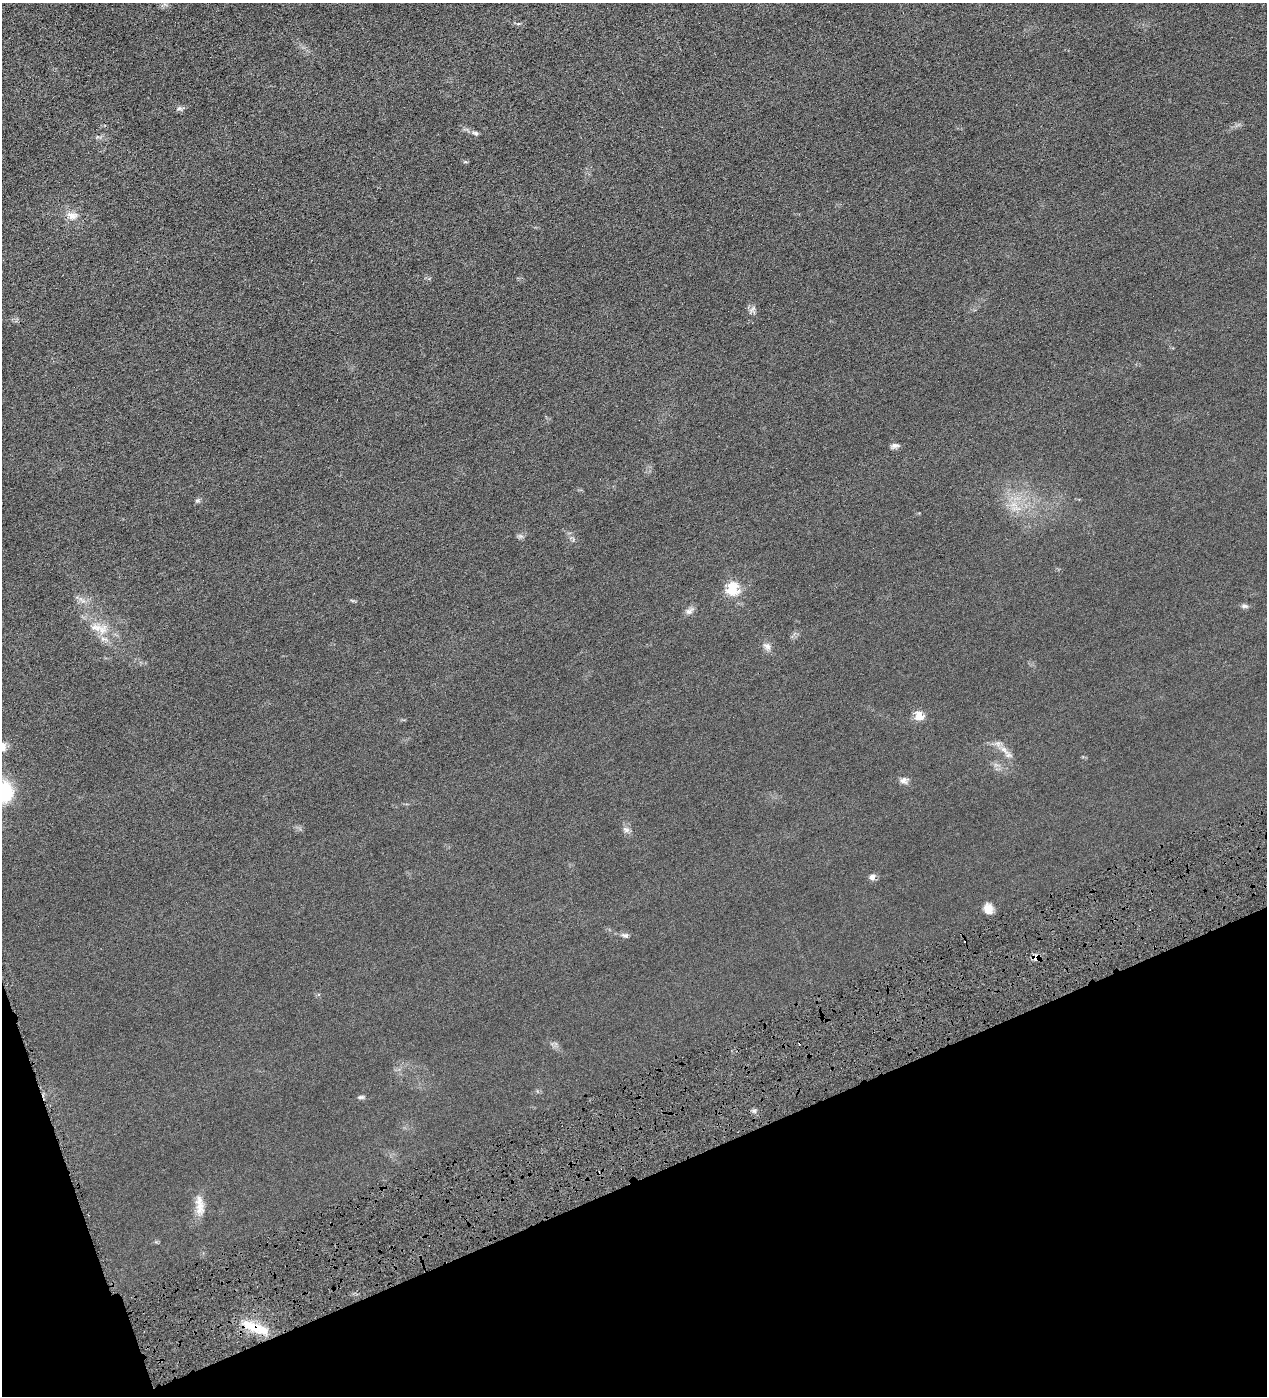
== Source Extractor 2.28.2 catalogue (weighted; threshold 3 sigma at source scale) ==
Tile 14 of 4 x 4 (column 2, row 4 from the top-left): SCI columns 1427-2691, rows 2-1395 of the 5513 x 5577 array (HDU 1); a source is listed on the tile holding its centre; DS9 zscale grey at full resolution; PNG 1269 x 1398 px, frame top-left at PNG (2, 3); no overlay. Shown black and unused: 18% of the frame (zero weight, under 4 of 8 exposures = <1% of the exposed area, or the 3 px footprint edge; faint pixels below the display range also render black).
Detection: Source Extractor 2.28.2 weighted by HDU 2 'WHT'; one run over the whole footprint, this tile lists its part. Background 0.0133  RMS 0.0042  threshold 0.0173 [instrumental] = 3 sigma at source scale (4.09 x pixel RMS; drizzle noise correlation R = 1.36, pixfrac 0.8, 0.05/0.05 arcsec/px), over >= 5 px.
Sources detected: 29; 3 cosmic-ray / hot-pixel residue — not listed; the other 26 listed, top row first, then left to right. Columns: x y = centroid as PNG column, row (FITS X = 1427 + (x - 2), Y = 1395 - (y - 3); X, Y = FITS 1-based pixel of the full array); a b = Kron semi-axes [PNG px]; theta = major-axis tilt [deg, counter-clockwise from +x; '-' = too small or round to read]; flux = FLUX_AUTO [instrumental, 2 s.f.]
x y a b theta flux
179 109 10 5 -21 0.83
475 133 10 5 -25 0.99
72 216 15 10 -15 3.2
752 309 12 3 45 0.79
895 446 11 6 4 1.2
197 500 7 4 0 0.61
1016 508 17 3 6 1.5
732 589 12 9 68 11
1245 606 10 5 -5 0.95
689 611 12 8 36 1.6
96 627 25 10 -3 5.1
104 639 11 5 -6 1.4
767 646 11 8 -36 1.7
920 716 9 7 -44 6
3 746 10 6 87 3.3
1004 750 17 7 -49 2.8
904 780 10 9 - 1.6
4 793 30 27 85 23
626 830 11 6 -33 1.2
872 877 7 6 - 1.8
988 908 12 10 -72 3.2
625 935 10 6 -20 1
1036 957 9 8 - 2.1
361 1097 9 5 14 0.73
200 1207 20 13 84 4.8
255 1327 41 10 -21 10
Overlapping masked pixels (flux is a lower limit): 2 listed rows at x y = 1036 957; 255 1327
Isophote crosses this tile's border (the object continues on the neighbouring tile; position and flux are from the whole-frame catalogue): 2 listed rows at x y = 3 746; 4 793